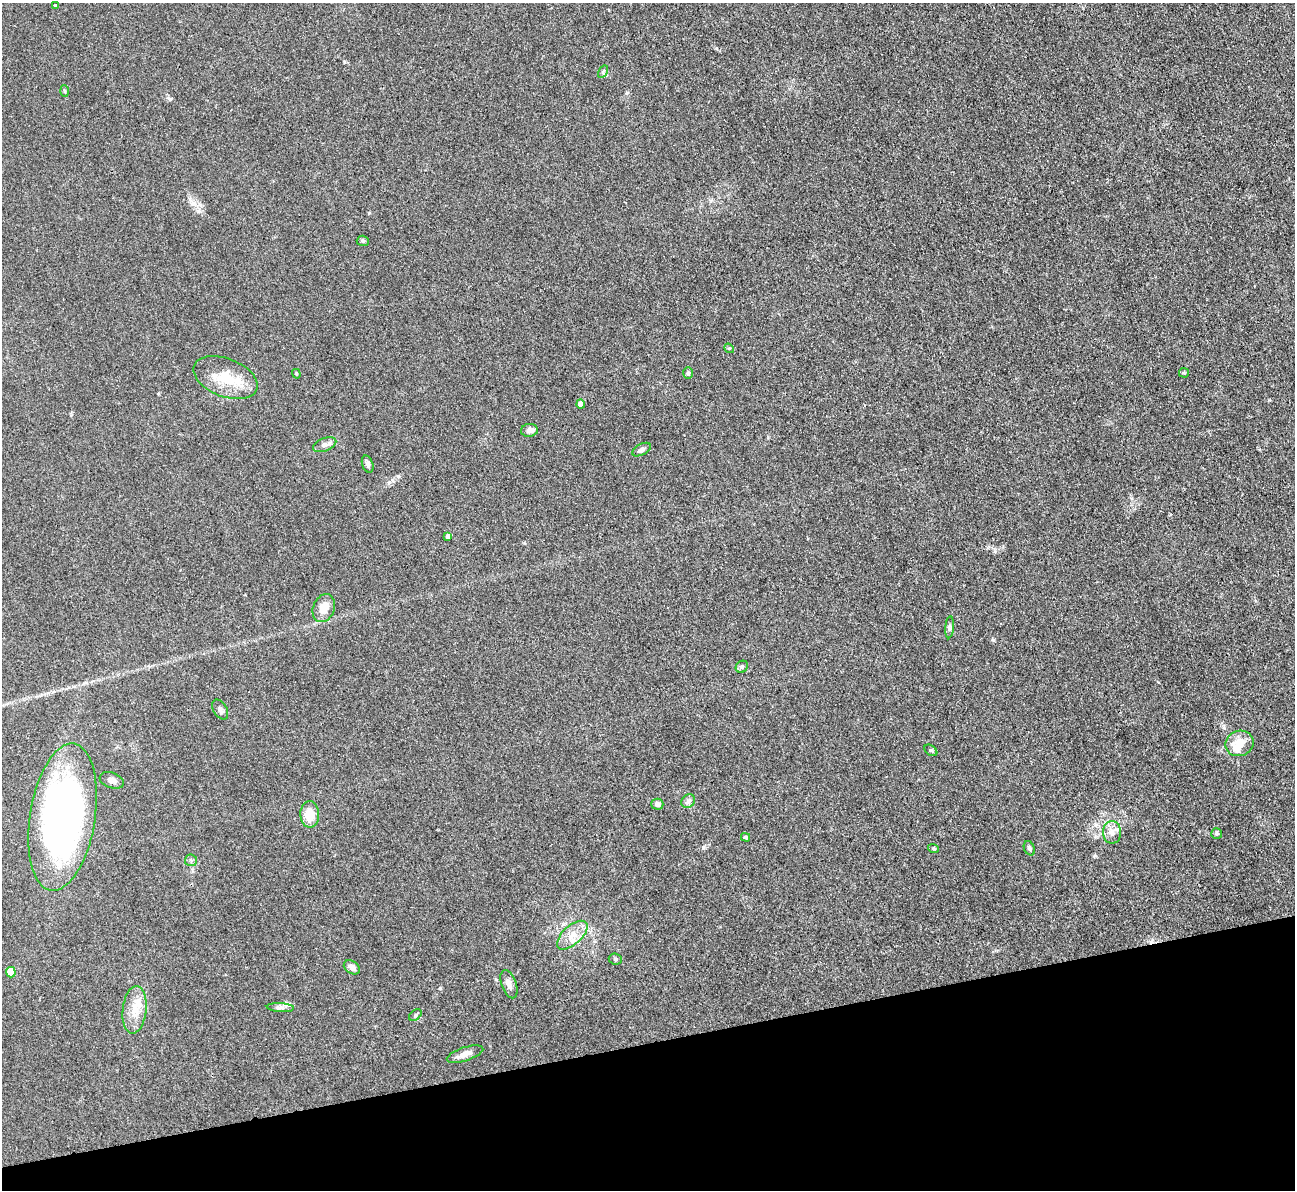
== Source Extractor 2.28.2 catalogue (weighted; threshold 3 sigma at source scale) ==
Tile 14 of 4 x 4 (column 2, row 4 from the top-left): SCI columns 1295-2587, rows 266-1453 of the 5174 x 5158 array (HDU 1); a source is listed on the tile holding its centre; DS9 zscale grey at full resolution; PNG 1297 x 1192 px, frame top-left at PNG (2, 3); each listed source drawn as its Kron ellipse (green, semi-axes under 4 px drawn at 4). Shown black and unused: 12% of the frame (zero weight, under 3 of 4 exposures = <1% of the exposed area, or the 3 px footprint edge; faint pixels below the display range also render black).
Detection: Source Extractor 2.28.2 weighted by HDU 2 'WHT'; one run over the whole footprint, this tile lists its part. Background 0.0504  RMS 0.0051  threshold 0.0229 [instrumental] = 3 sigma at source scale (4.5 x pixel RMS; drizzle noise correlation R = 1.50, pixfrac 1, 0.05/0.05 arcsec/px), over >= 5 px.
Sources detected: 43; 1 inside a brighter object's white glare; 1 cosmic-ray / hot-pixel residue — neither listed nor drawn; the other 41 listed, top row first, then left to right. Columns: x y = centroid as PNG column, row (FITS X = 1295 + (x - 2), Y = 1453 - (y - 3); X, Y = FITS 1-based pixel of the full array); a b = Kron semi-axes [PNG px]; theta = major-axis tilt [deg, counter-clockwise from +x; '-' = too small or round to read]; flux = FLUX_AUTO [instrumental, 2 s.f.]
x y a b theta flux
55 5 3 3 - 0.63
603 72 7 4 57 0.76
64 91 6 3 -87 0.56
363 241 6 5 - 0.88
729 348 5 4 - 0.54
688 373 6 4 87 0.91
1184 373 5 4 - 0.58
296 374 5 4 - 0.56
226 378 34 19 -21 17
581 404 4 4 - 4.3
529 430 8 6 8 2.3
325 445 12 6 21 2.3
642 450 10 5 28 1.6
368 464 9 5 -71 1.4
448 536 4 4 - 2
324 608 14 10 68 5.9
950 627 11 4 85 1.2
742 667 6 5 - 1
220 710 11 6 -60 1.7
1239 743 14 12 20 6.9
931 750 7 5 -37 0.82
112 780 12 7 -20 2.3
688 801 7 6 - 1.4
657 804 6 5 - 1.9
310 814 13 9 -88 8.2
63 817 74 32 81 210
1112 832 11 9 -90 3.4
1217 833 5 5 - 0.87
745 837 5 4 - 0.88
933 848 5 3 - 0.56
1029 848 7 5 -65 1.1
191 860 6 6 - 1
572 935 19 9 42 6.1
615 959 6 5 - 0.87
352 967 9 6 -33 2.4
11 972 5 5 - 16
509 984 15 7 -70 2.9
280 1008 13 4 -3 1.7
135 1010 24 12 83 8.3
415 1015 7 4 38 0.82
465 1054 19 6 18 3.6
Isophote crosses this tile's border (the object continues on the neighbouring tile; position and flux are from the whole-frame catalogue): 1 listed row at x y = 63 817
Unlisted compact peaks at least as high as the median listed source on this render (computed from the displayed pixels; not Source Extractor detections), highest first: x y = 993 640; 995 551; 193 203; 170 99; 1269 400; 440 988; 703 847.